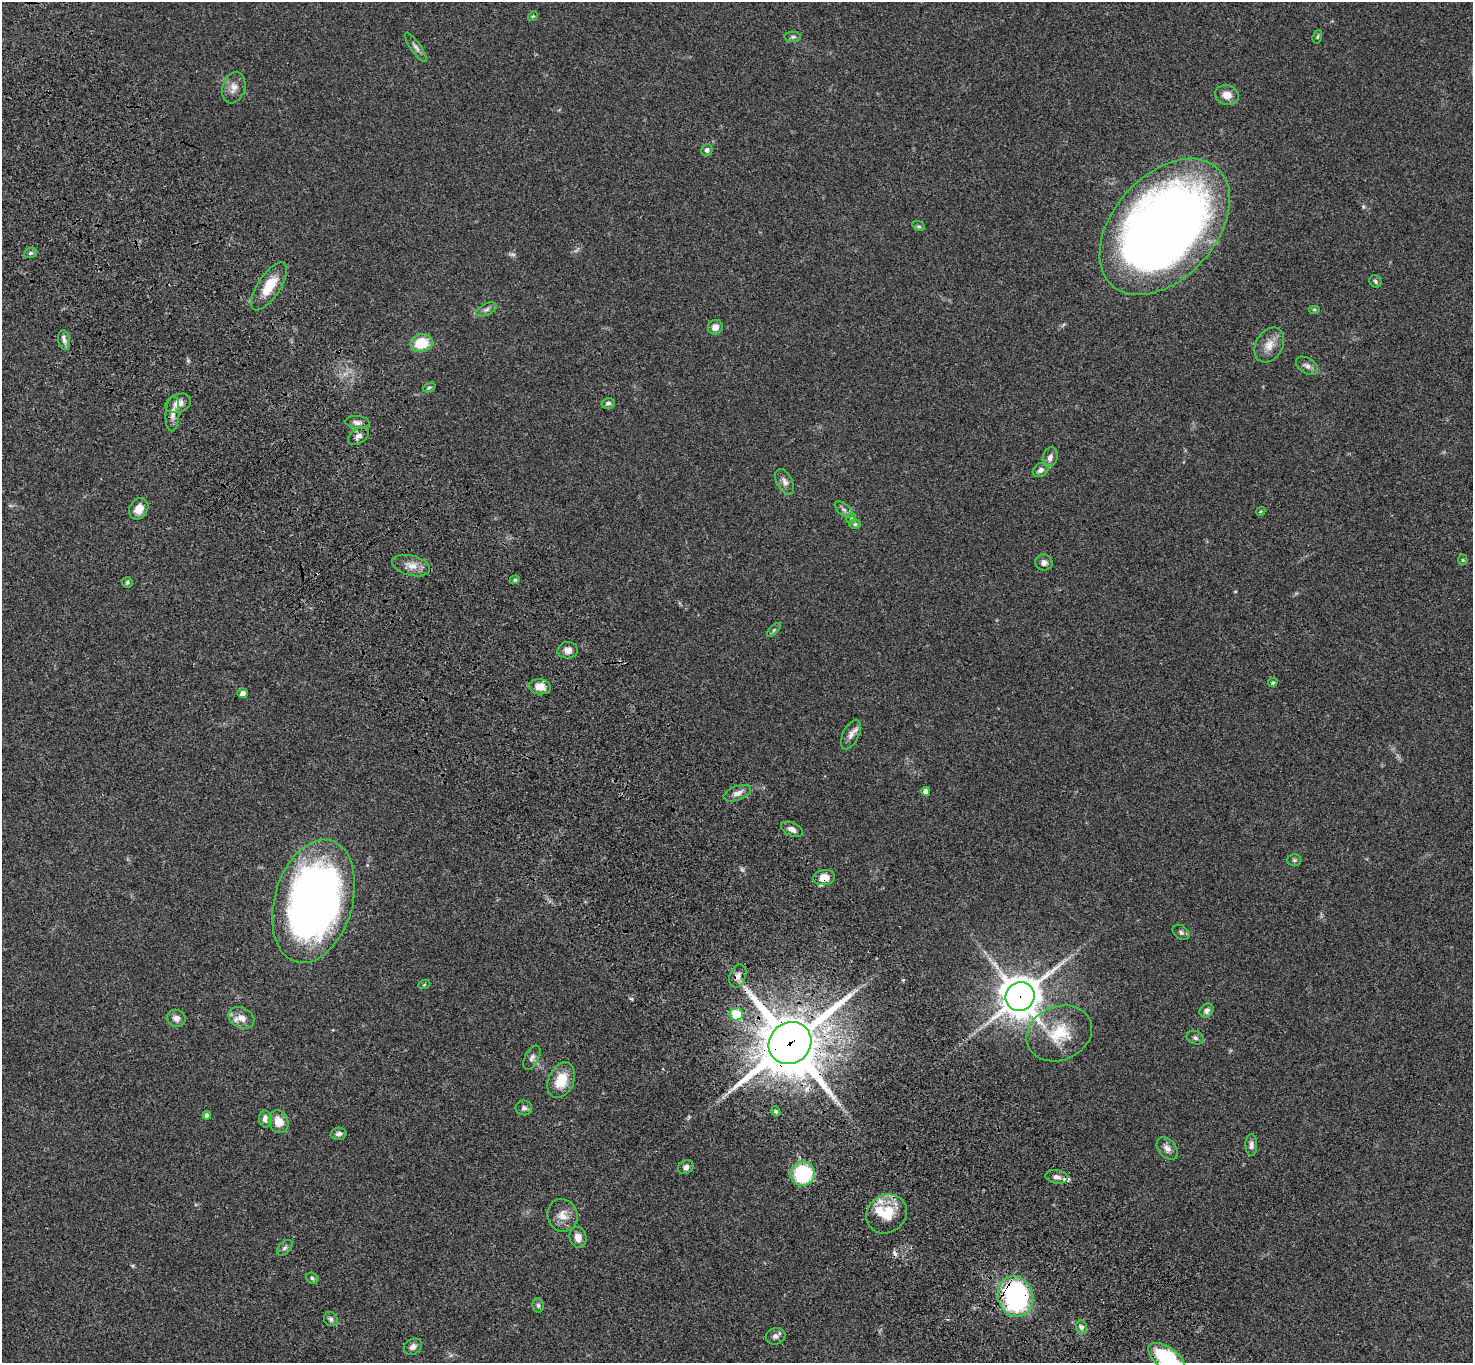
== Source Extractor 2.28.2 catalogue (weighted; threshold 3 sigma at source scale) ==
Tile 11 of 4 x 4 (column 3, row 3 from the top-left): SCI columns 3049-4519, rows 1741-3101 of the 6093 x 6062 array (HDU 1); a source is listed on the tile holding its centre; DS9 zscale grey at full resolution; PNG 1475 x 1365 px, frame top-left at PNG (2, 2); each listed source drawn as its Kron ellipse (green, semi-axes under 4 px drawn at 4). Shown black and unused: <1% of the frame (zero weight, under 3 of 4 exposures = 6% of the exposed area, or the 3 px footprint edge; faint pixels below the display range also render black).
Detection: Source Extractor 2.28.2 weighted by HDU 2 'WHT'; one run over the whole footprint, this tile lists its part. Background 0.0463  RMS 0.0052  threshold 0.0232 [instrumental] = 3 sigma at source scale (4.5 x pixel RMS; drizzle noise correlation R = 1.50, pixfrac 1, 0.05/0.05 arcsec/px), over >= 5 px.
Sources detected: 95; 2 too faint to see at this stretch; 2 inside a brighter object's white glare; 2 cosmic-ray / hot-pixel residue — neither listed nor drawn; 3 inside a brighter listed object's ellipse — not listed separately; the other 86 listed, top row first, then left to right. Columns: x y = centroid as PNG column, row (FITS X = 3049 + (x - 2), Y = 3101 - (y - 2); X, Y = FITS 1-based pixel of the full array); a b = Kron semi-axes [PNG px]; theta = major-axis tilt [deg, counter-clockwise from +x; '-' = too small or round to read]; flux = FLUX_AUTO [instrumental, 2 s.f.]
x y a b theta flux
533 16 5 4 - 0.56
793 37 8 5 -1 1.1
1317 37 7 4 72 0.69
416 47 17 5 -55 2
234 88 16 11 72 4
1227 95 12 10 -16 4.4
707 150 6 5 - 1.6
919 226 6 4 -21 0.77
1165 227 79 51 48 540
30 253 6 5 - 0.93
1375 281 6 5 - 0.96
269 286 28 11 57 12
486 309 11 5 24 1.7
1314 309 6 4 0 0.59
715 327 8 7 - 3.1
64 340 10 6 -80 1.8
422 343 11 9 10 15
1269 345 18 13 60 5.8
1307 366 12 7 -32 2.3
429 388 7 4 22 0.67
178 403 13 9 20 4.1
608 403 7 5 14 1.3
173 414 17 7 86 3.5
357 422 12 6 -6 2
359 436 12 7 36 2.2
1050 457 10 7 71 2.3
1041 470 8 6 31 2.4
785 482 14 7 -62 2.7
139 509 11 9 58 5
844 509 11 5 -40 1.6
1261 511 5 3 - 0.51
851 518 5 4 - 0.65
855 524 6 5 - 0.78
1463 560 5 5 - 0.59
1044 562 8 8 - 2.3
411 566 19 10 -14 5.4
515 580 5 4 - 0.65
127 582 5 5 - 0.94
774 630 9 3 46 0.83
568 650 10 8 4 2.6
1273 682 5 4 - 0.84
540 687 11 7 -7 4.8
242 693 5 5 - 2.5
851 735 16 8 64 3.1
926 791 4 4 - 3
737 793 14 7 20 2.8
792 829 12 6 -26 2.6
1294 860 7 5 -2 1
824 878 11 7 9 6.4
314 901 63 39 74 320
1181 932 9 6 -37 1.3
738 976 12 8 70 2.6
424 985 6 4 19 0.55
1020 996 15 14 - 1300
1207 1010 7 6 - 2.1
736 1014 6 6 - 15
176 1018 9 8 - 2.5
241 1018 13 10 -26 4.9
1059 1033 34 27 23 21
1195 1038 9 6 -20 1.5
790 1043 22 20 41 3300
532 1058 13 7 63 2
561 1080 19 12 67 12
524 1108 8 7 - 1.7
776 1111 5 4 - 0.68
207 1115 4 4 - 1.4
265 1119 8 6 -80 3.1
279 1122 11 9 -70 6.2
338 1134 8 6 3 1.5
1251 1145 11 6 -89 1.8
1167 1148 13 8 -51 2.9
686 1167 8 6 29 1.8
803 1174 12 12 - 41
1057 1177 11 6 -9 2.4
887 1214 21 18 37 14
562 1215 16 15 - 5.7
578 1237 10 8 -74 3.7
285 1248 9 5 44 1.3
312 1278 6 5 - 0.9
1016 1296 20 17 -70 82
538 1305 7 5 -77 1
331 1319 7 6 - 1.6
1081 1327 6 5 - 1.3
775 1336 10 8 16 1.9
413 1347 9 7 32 2.3
1166 1358 21 10 -35 39
Overlapping masked pixels (flux is a lower limit): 5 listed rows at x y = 269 286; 824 878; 1020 996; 790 1043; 1016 1296
Isophote crosses this tile's border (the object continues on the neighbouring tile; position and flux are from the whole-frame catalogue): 1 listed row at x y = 1166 1358